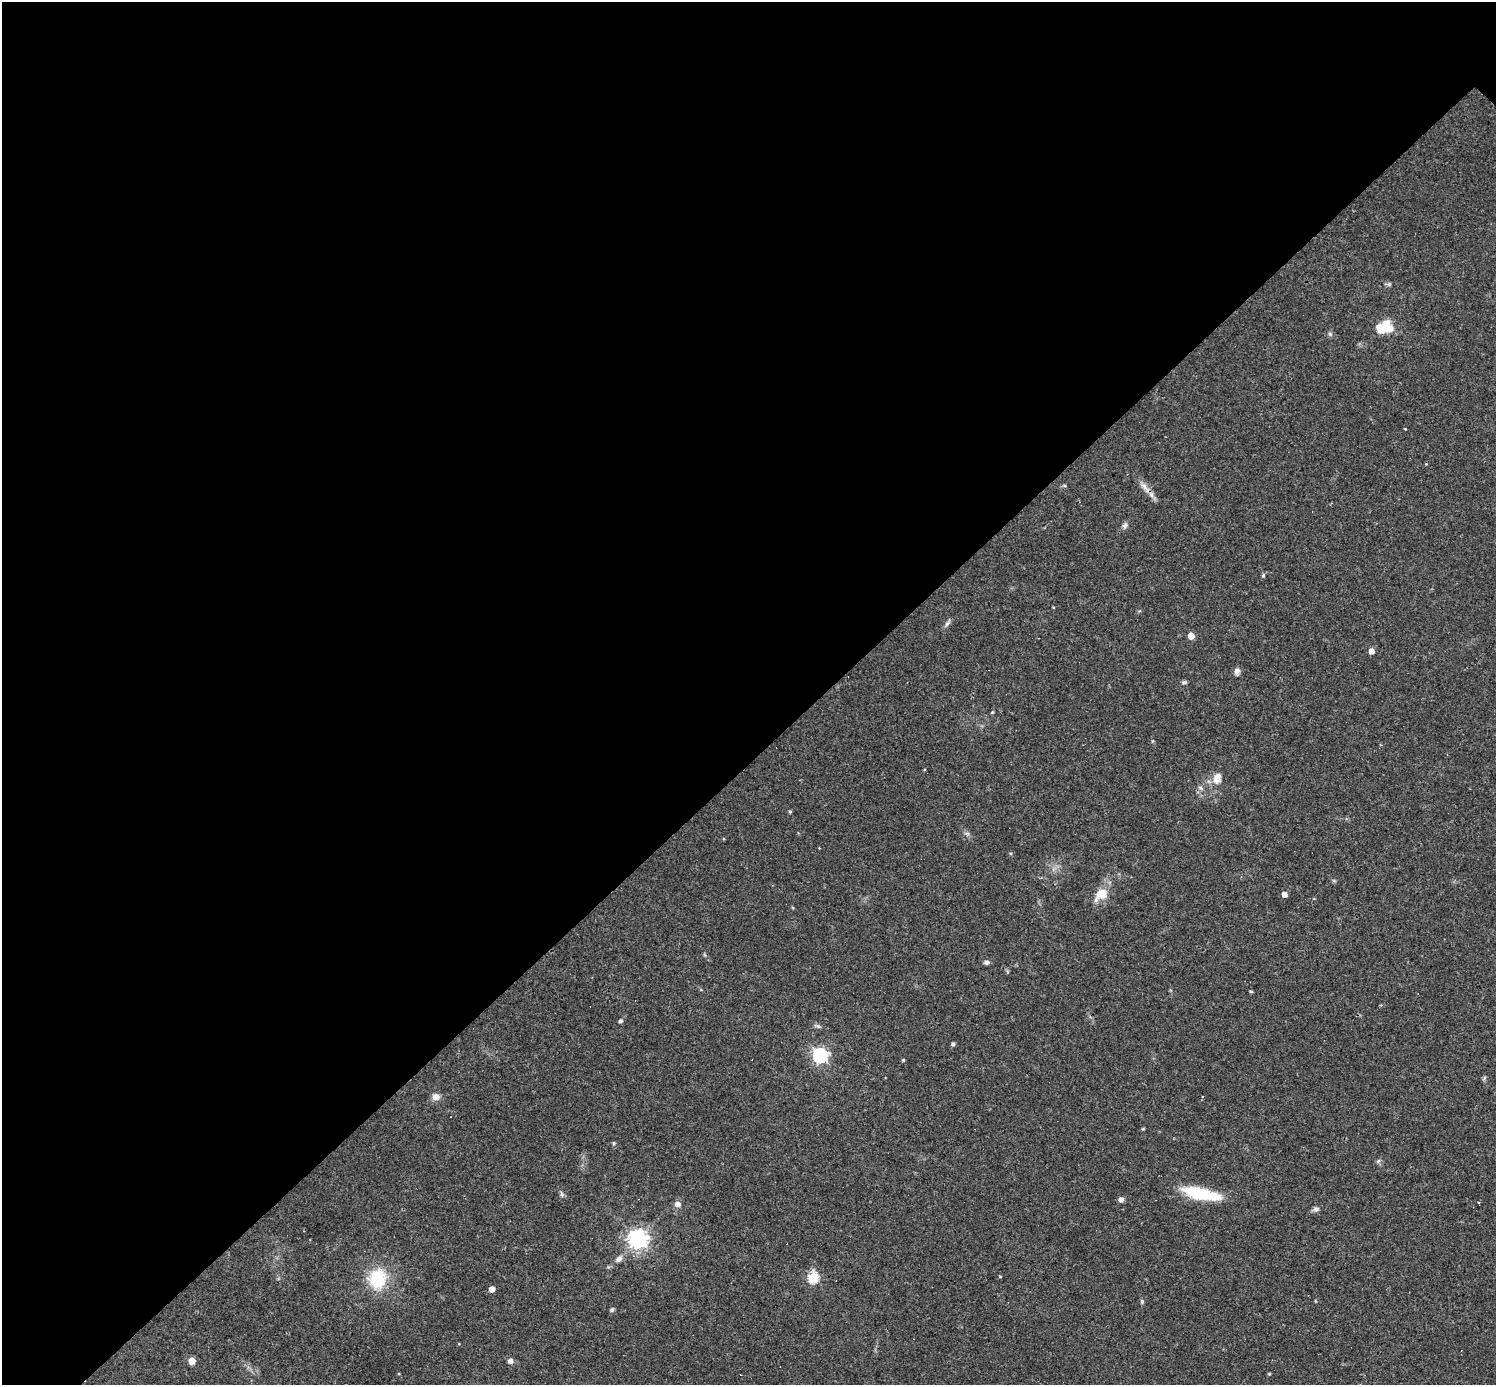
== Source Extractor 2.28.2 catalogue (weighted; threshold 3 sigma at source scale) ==
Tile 5 of 4 x 4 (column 1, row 2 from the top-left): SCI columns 1-1494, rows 3060-4442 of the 5977 x 5977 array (HDU 1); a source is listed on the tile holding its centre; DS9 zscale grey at full resolution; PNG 1498 x 1387 px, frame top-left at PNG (2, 2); no overlay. Shown black and unused: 55% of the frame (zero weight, under 3 of 4 exposures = <1% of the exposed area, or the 3 px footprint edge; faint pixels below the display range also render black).
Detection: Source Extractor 2.28.2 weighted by HDU 2 'WHT'; one run over the whole footprint, this tile lists its part. Background 0.0358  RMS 0.0044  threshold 0.0196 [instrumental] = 3 sigma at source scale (4.5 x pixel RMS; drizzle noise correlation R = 1.50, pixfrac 1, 0.05/0.05 arcsec/px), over >= 5 px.
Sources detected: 50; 2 cosmic-ray / hot-pixel residue — not listed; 1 inside a brighter listed object's ellipse — not listed separately; the other 47 listed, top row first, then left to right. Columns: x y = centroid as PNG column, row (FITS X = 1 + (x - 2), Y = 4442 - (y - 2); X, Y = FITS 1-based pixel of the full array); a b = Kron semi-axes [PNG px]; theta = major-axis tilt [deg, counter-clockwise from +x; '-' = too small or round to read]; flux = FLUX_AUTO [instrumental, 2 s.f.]
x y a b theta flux
1389 284 7 5 21 0.85
1384 327 18 12 20 13
1330 334 6 6 - 0.87
1064 486 6 4 -19 0.65
1144 486 15 7 -51 3.1
1125 526 9 6 56 1.5
1263 575 6 5 - 0.68
947 623 9 5 52 1.3
1191 636 5 5 - 7.4
1371 651 5 4 - 3.6
1237 671 8 6 -89 1.9
1184 682 6 5 - 0.8
992 712 4 4 - 0.41
1217 778 17 12 74 4.5
790 812 4 3 - 0.53
967 833 8 4 -9 0.94
1101 894 20 13 39 8.1
1285 894 4 4 - 3.6
986 962 7 5 0 1.2
1251 991 5 3 - 0.48
620 1021 5 4 - 0.91
818 1026 10 5 -17 1.1
953 1044 4 4 - 1
820 1055 6 6 - 120
903 1060 4 4 - 0.48
1484 1078 7 4 71 0.67
436 1097 8 7 - 3
614 1143 6 4 90 0.53
1378 1161 7 4 45 0.76
1201 1193 44 12 -12 22
562 1194 9 4 -72 1
1121 1200 5 5 - 2.2
1479 1203 3 2 - 0.88
677 1204 8 7 - 1.9
1316 1209 8 6 12 1.3
638 1239 7 7 - 240
619 1259 11 7 39 2.1
1000 1277 4 3 - 0.31
813 1278 5 5 - 37
378 1279 19 17 79 22
492 1289 5 4 - 4.1
1142 1301 6 5 - 0.7
1316 1301 5 3 - 0.32
612 1310 6 5 - 0.75
192 1361 5 5 - 9.9
510 1361 7 7 - 1.7
1269 1374 4 4 - 0.42